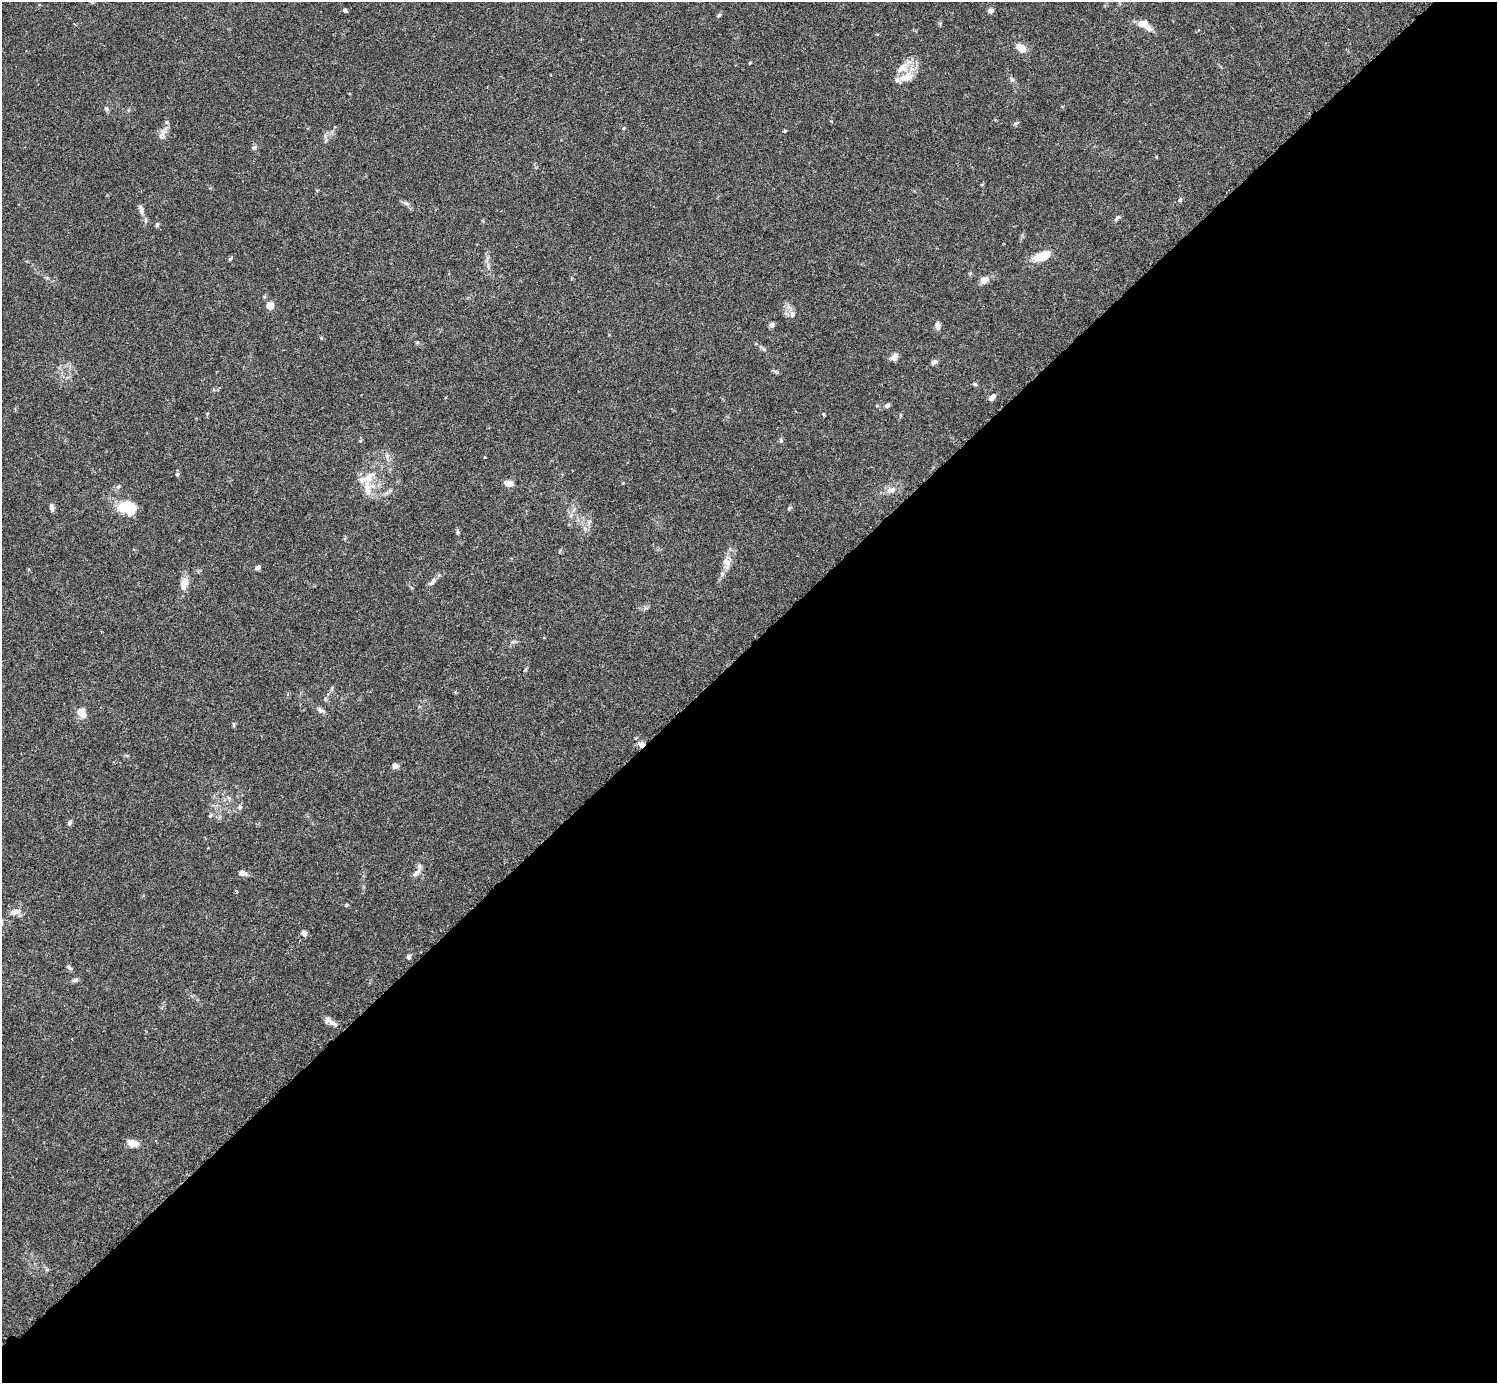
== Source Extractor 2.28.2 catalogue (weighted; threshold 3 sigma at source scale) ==
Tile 15 of 4 x 4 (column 3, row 4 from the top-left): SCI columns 3037-4531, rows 206-1586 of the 6074 x 6074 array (HDU 1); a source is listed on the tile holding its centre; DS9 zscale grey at full resolution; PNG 1499 x 1385 px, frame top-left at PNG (2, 2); no overlay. Shown black and unused: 53% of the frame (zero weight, under 3 of 6 exposures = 3% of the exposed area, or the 3 px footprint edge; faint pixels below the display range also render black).
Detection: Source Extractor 2.28.2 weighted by HDU 2 'WHT'; one run over the whole footprint, this tile lists its part. Background 0.0222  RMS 0.0021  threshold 0.00877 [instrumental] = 3 sigma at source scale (4.09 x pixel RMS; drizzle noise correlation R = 1.36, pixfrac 0.8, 0.05/0.05 arcsec/px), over >= 5 px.
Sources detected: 75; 1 inside a brighter object's white glare — not listed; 5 inside a brighter listed object's ellipse — not listed separately; the other 69 listed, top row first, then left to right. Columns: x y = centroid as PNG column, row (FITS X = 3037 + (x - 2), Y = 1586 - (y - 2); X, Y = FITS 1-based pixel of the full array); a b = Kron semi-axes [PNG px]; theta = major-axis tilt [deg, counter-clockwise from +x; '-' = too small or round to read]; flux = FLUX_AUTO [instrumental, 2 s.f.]
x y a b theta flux
345 11 5 4 - 0.39
991 11 6 5 - 0.8
719 15 6 4 21 0.29
1143 24 14 9 -7 2
1021 48 11 8 -34 2
903 66 24 12 38 2.8
106 108 7 5 -73 0.4
1016 123 6 4 43 0.33
624 128 5 3 - 0.19
784 131 4 3 - 0.21
162 134 18 9 74 1.2
254 148 7 5 46 0.39
1180 200 5 4 - 0.29
406 203 10 5 -19 0.52
141 211 9 6 -70 0.69
1117 218 9 5 40 0.4
146 220 6 4 -89 0.34
157 225 6 5 - 0.35
1041 256 16 8 20 5.2
230 259 6 3 44 0.24
984 280 10 8 24 1.2
270 306 5 4 - 3.9
792 314 8 7 - 0.88
772 325 5 4 - 0.72
938 326 9 6 -82 0.88
763 349 9 3 -45 0.36
894 357 8 7 - 1.2
934 362 10 5 41 0.54
975 384 6 3 -43 0.25
992 397 9 5 45 0.83
887 406 6 5 - 0.58
824 414 4 3 - 0.28
781 441 6 5 - 0.31
485 457 3 2 - 0.18
177 474 5 4 - 0.32
509 483 9 7 -6 1.3
118 487 6 4 45 0.3
368 488 23 13 -88 3.3
891 490 15 7 7 1.2
51 507 9 5 -79 0.62
130 508 18 13 81 3.6
571 515 7 4 72 0.41
589 522 7 5 44 0.52
457 532 8 4 -83 0.31
727 562 12 9 -51 1.3
258 567 6 4 46 0.5
433 582 13 6 50 0.83
184 584 14 9 72 1.9
525 670 5 3 - 0.19
320 710 10 6 -37 0.67
82 713 11 8 -65 2
234 725 6 4 -89 0.24
641 744 7 7 - 1
395 766 7 7 - 0.67
229 798 6 5 - 0.42
240 807 7 6 - 0.47
211 815 6 4 70 0.26
70 822 7 5 65 0.53
242 873 9 6 -18 1
416 873 14 6 45 1
236 891 4 3 - 0.23
346 905 5 3 - 0.18
15 912 16 7 15 1.3
304 933 7 5 -63 0.73
408 957 5 4 - 0.73
69 967 9 4 -37 0.41
75 980 9 5 16 0.47
333 1023 16 7 -28 1.1
132 1143 10 7 -13 2.3
Overlapping masked pixels (flux is a lower limit): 1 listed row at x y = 641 744